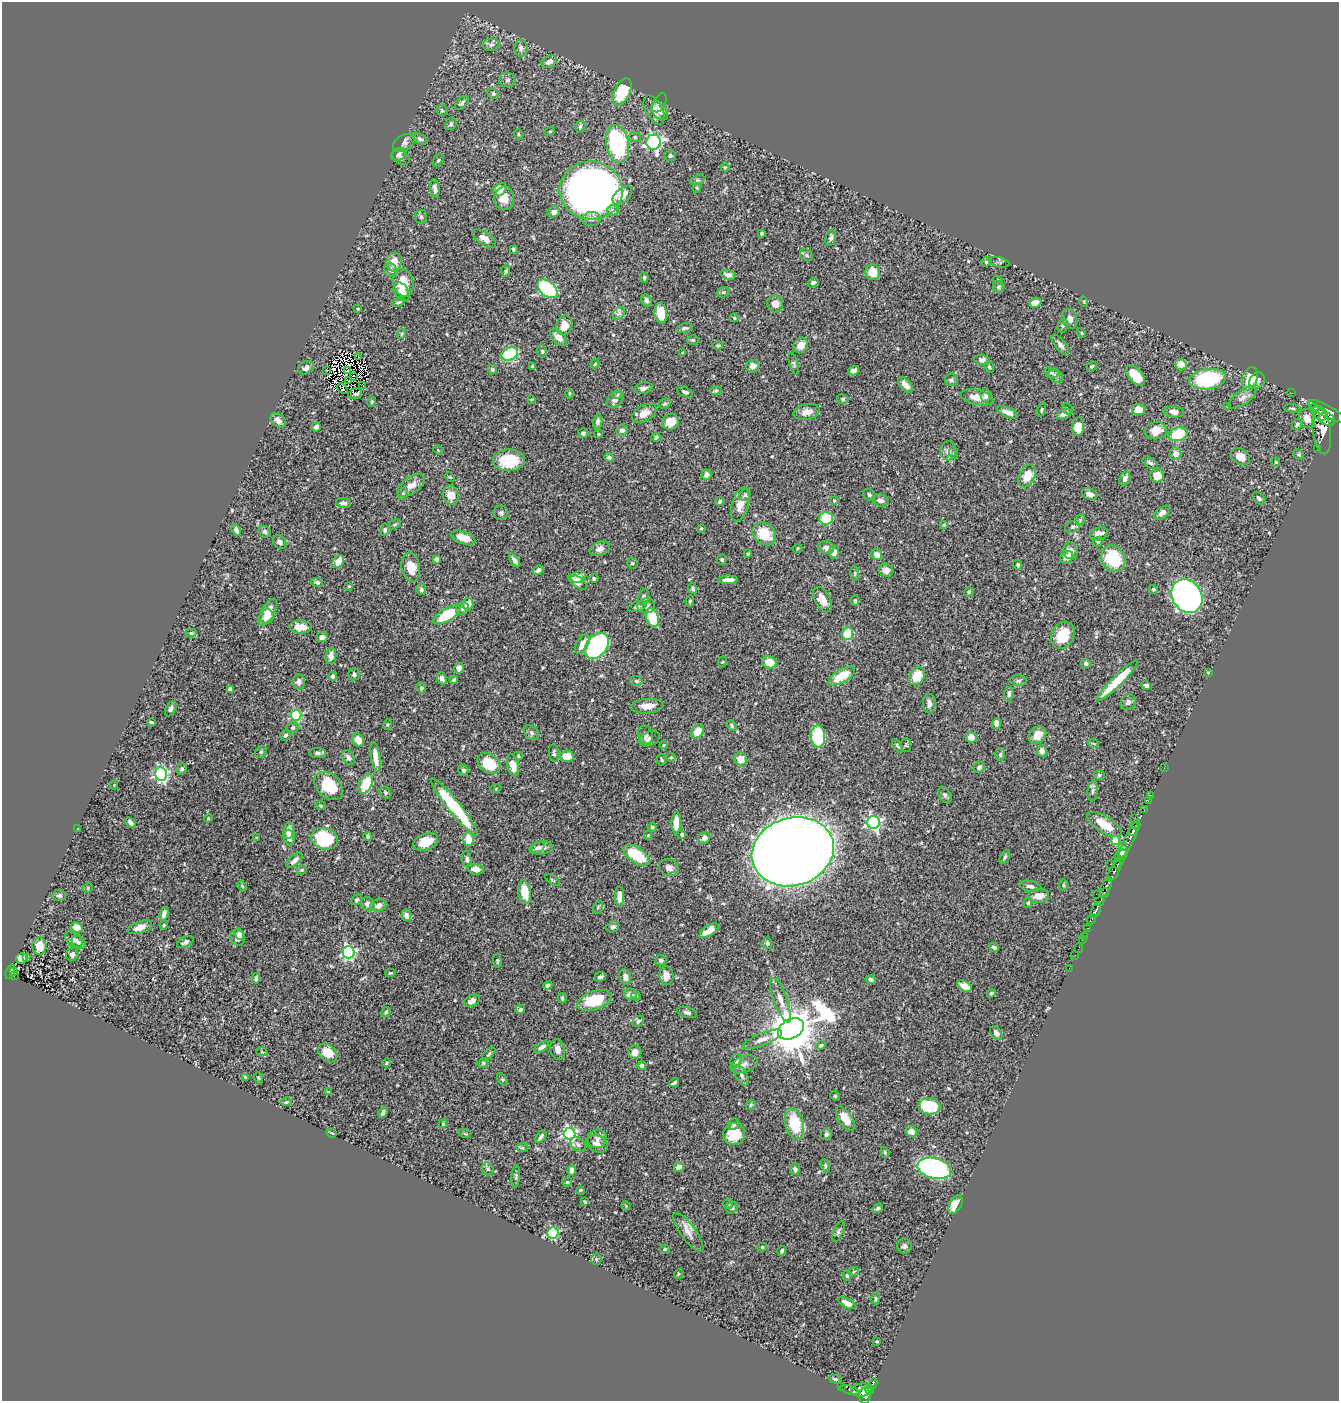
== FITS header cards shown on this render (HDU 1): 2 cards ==
NAXIS1  =                 1337
NAXIS2  =                 1399

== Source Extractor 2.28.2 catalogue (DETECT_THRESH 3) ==
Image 1337 x 1399 px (HDU 1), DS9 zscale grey, 1 PNG px = 1 image px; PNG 1341 x 1403 px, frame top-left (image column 1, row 1399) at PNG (2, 2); each listed source drawn as its Kron ellipse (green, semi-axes under 4 px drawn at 4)
Background 0.587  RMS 0.02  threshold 0.0609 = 3 sigma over >= 5 px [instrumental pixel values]
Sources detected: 553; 15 with non-positive FLUX_AUTO (blend fragments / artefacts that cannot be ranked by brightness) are neither listed nor drawn; of the other 538, the 500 brightest by FLUX_AUTO listed and drawn (38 fainter detections omitted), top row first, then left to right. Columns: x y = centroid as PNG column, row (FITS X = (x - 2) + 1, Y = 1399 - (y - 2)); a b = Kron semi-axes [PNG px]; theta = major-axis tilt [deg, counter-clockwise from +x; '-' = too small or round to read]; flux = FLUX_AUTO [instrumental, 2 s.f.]
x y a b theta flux
491 45 8 6 2 4.2
521 48 8 6 -79 5.3
549 62 8 5 33 7
507 80 8 7 - 4.4
622 92 14 8 64 74
493 94 6 5 - 1.9
462 103 8 5 44 3.4
659 103 10 6 60 4.3
442 110 6 5 - 2.4
654 110 16 8 -61 12
660 111 10 7 -53 8.4
451 124 6 5 - 2.5
580 126 6 5 - 2.9
550 131 5 3 - 1.2
518 134 5 3 - 1.3
635 137 6 5 - 2.3
420 139 8 4 -29 2.9
653 142 7 7 - 310
404 143 12 8 33 5.7
618 144 19 11 -80 180
399 154 8 6 28 3.6
670 156 6 5 - 3
401 157 9 6 -37 4.4
438 160 7 4 52 2.2
725 167 5 4 - 1.4
697 180 7 4 25 2.3
697 188 4 3 - 1.6
435 189 9 4 -85 6
500 189 7 5 42 19
591 190 31 29 -7 1100
622 195 12 6 41 16
504 198 12 9 -89 18
613 211 6 5 - 7.4
554 212 6 5 - 5.2
421 217 7 6 - 3
591 219 9 7 9 6.9
762 233 3 3 - 2.2
831 238 8 5 76 3.7
485 239 13 6 -35 14
513 249 4 3 - 2.2
807 255 7 5 -39 2.4
394 262 9 8 - 15
986 262 5 4 - 2.4
999 262 11 4 -12 2.8
391 270 7 6 - 5
506 271 6 4 88 1.8
873 272 8 7 - 25
728 275 8 4 -16 5.5
644 277 5 3 - 2.2
998 280 5 4 - 1.6
403 283 14 10 -76 25
813 283 6 4 34 3.3
999 287 6 5 - 2.5
547 289 11 7 -41 160
402 292 10 6 -59 13
723 292 6 5 - 2.4
647 300 6 5 - 4.7
398 302 6 4 26 2
1084 302 5 3 - 1.4
1035 303 6 4 21 16
775 304 8 8 - 10
358 309 3 2 - 1.6
619 313 7 5 45 3.8
661 313 10 6 -81 33
734 318 5 4 - 1.9
1070 319 10 7 -73 7.1
564 325 10 8 71 15
1063 325 7 5 73 2.7
684 328 8 4 13 3.2
1082 333 5 3 - 1.2
402 334 5 4 - 1.7
558 337 10 6 -45 9.5
693 340 6 4 -2 1.9
718 345 5 3 - 1.7
801 345 8 7 - 11
1060 345 12 5 -51 5.9
542 351 6 5 - 2.1
683 353 3 2 - 1.4
510 354 8 6 23 140
359 357 4 2 - 1.2
982 360 7 5 -9 6.3
595 364 5 3 - 1.7
794 364 11 4 -74 2.7
1181 365 6 5 - 20
533 366 3 3 - 1.6
753 366 7 6 - 8.6
1092 366 5 4 - 2.5
989 367 6 4 -68 1.9
306 368 8 6 29 5
327 370 2 2 - 1.2
492 370 5 4 - 2.3
348 371 3 2 - 1.4
854 371 6 4 18 6
1051 373 7 5 -18 2.8
1136 375 12 6 -48 30
353 376 2 2 - 1.6
1056 376 8 6 -45 4.7
1208 379 18 10 9 130
1250 379 12 7 73 40
348 380 3 2 - 2.3
951 380 6 6 - 3.3
1257 381 9 7 54 5.9
905 385 9 5 -48 9.1
363 386 4 2 - 2.9
643 388 9 5 12 5
342 389 6 3 -43 1.4
716 391 6 3 19 1.6
685 392 8 4 -22 3.4
569 393 5 2 - 1.4
1292 393 2 2 - 9.4
355 394 7 5 18 1.7
617 395 5 3 - 1.4
986 395 7 5 -83 4.7
977 397 17 7 -13 14
1242 398 16 7 36 9
532 399 3 3 - 1.2
615 399 9 7 45 7.6
843 399 6 4 -16 2.5
372 402 5 4 - 1.7
665 404 6 4 29 2.1
1227 407 4 3 - 2.1
1292 408 8 3 -5 1.8
1315 408 5 4 - 290
1067 409 6 5 - 1.8
1041 410 7 4 69 2
1139 410 6 5 - 18
1327 411 21 5 -28 3900
807 412 13 8 11 9.8
1008 412 11 4 -23 9.4
1174 412 10 5 -5 9.7
644 413 13 8 30 16
1320 413 8 6 -40 1600
1064 414 7 5 22 6.5
1307 418 10 7 -66 10
1327 419 8 6 -24 1200
278 420 9 6 -43 6.9
598 421 7 4 77 4.2
670 422 8 7 - 17
1297 424 6 4 47 2.7
316 427 4 4 - 5.6
1078 427 9 6 86 16
622 430 6 5 - 5.1
1156 431 11 8 6 19
1322 431 23 9 -83 3100
583 433 5 5 - 3.8
599 434 4 4 - 1.6
1178 434 10 6 14 49
656 437 4 4 - 3.8
1317 448 2 2 - 25
438 450 5 4 - 1.3
948 451 9 8 - 6.5
954 453 6 4 -72 1.6
1175 454 6 6 - 8.8
1299 454 6 4 -43 2.1
609 457 5 3 - 3
1240 457 10 7 -31 14
509 460 16 11 1 50
1276 462 4 4 - 1.5
1150 463 8 5 -33 3.4
706 475 5 5 - 8.4
1157 475 7 7 - 13
1027 476 12 7 64 26
450 477 5 3 - 1.3
1125 478 7 5 64 7
411 485 16 8 36 11
403 493 6 4 63 2
1090 494 8 5 -21 6.3
451 495 10 8 -76 18
745 495 6 5 - 2.6
869 495 6 5 - 2.9
1259 498 7 5 -45 3.1
880 500 8 6 -16 5.7
720 501 4 3 - 3
834 501 3 3 - 1.4
343 503 7 5 -8 5
740 504 17 8 74 15
501 513 7 7 - 3.4
1162 513 9 5 38 6
826 518 7 6 - 54
1080 520 6 3 73 1.9
395 524 6 4 30 2.1
944 525 4 4 - 1.6
1072 527 7 5 16 3.2
701 528 3 3 - 1.3
236 530 6 4 -68 6.5
385 530 6 4 82 2.7
265 532 6 5 - 2.8
764 534 13 10 -37 37
1099 534 9 6 20 9.2
463 538 13 6 -18 20
280 542 7 6 - 5.6
1098 542 5 4 - 1.9
798 548 5 4 - 1.7
826 548 8 6 -19 6.8
600 549 10 6 22 7.4
1070 551 8 7 - 7.1
834 552 6 5 - 7.8
748 554 3 3 - 1.7
877 555 5 5 - 11
1067 557 7 6 - 8
437 559 4 4 - 4
1113 559 14 11 -55 66
515 560 8 4 -55 4.7
722 560 5 5 - 2.5
338 561 7 5 50 20
632 563 5 5 - 2.3
1018 565 5 4 - 2.7
411 567 15 9 -80 21
538 570 6 4 32 5.1
886 570 7 6 - 6.8
855 573 7 3 -82 1.7
579 577 8 5 23 9.6
594 578 4 4 - 2.5
728 580 9 4 1 8.2
317 582 6 4 -8 3.9
578 582 10 5 -35 11
349 586 4 3 - 1.2
693 588 6 4 -66 2
421 589 5 5 - 3
1153 589 4 4 - 2.5
969 592 5 4 - 2.2
1187 596 18 14 -57 530
644 597 8 5 79 3.8
823 600 14 7 -61 15
690 601 5 4 - 1.8
855 601 5 4 - 2.7
468 604 6 5 - 14
646 606 9 7 0 6.6
637 607 9 5 16 4
462 609 7 6 - 3.6
268 612 15 6 61 23
447 615 15 6 30 76
266 617 7 6 - 11
652 617 10 6 -70 49
301 627 11 6 -1 18
191 633 5 4 - 2.1
848 634 6 5 - 53
1063 635 14 11 61 39
322 637 6 5 - 6.2
582 644 11 6 61 13
597 646 14 10 50 310
331 656 8 5 84 8.8
722 662 5 3 - 1.2
769 662 7 6 - 20
1086 663 5 4 - 3.1
459 668 5 4 - 11
1208 673 4 3 - 1.6
354 674 6 5 - 3.4
333 676 4 4 - 3.5
842 676 15 6 30 34
917 676 9 7 58 29
442 678 6 4 -66 4.8
454 680 4 3 - 2.3
636 681 6 5 - 2.6
1019 681 8 5 -5 3
1117 681 28 5 45 50
299 682 7 6 - 5.8
1146 685 5 4 - 3.3
421 688 6 4 -71 1.9
230 689 4 4 - 3.5
1009 694 7 5 83 3.9
1128 702 8 7 - 4.9
929 703 9 6 88 6.8
647 706 16 7 5 13
171 709 8 5 61 4.1
296 715 5 5 - 130
151 722 4 3 - 1.9
997 723 5 4 - 9.8
387 724 5 4 - 1.6
732 725 6 4 -55 2.2
293 728 6 5 - 3.2
697 731 8 5 53 18
531 733 9 6 -42 3.5
285 735 5 5 - 3.2
645 735 9 7 -77 5.5
1037 735 10 7 44 16
818 737 11 7 -85 89
971 737 6 5 - 16
649 739 11 7 23 4.8
358 740 7 5 -64 15
1093 743 6 3 -19 1.6
664 745 4 3 - 1.6
906 745 7 5 -86 2.2
897 746 7 3 -54 1.8
1042 751 6 5 - 7.7
261 752 6 5 - 2.1
318 753 8 5 -1 3.3
554 753 8 5 -84 3.8
1000 754 6 5 - 2.3
518 756 4 4 - 1.6
567 756 7 5 2 21
348 757 8 5 -61 4.9
375 757 15 4 -82 18
671 758 5 3 - 1.3
741 759 6 6 - 15
661 760 6 3 -80 1.5
489 764 13 9 -37 44
513 765 11 6 -77 14
979 767 6 5 - 4.1
1164 768 2 2 - 7.7
182 769 6 5 - 3.1
463 770 5 4 - 3.2
161 774 6 6 - 220
1099 775 5 4 - 2
366 784 11 6 65 45
114 785 4 4 - 1.3
329 786 16 11 -45 45
496 788 5 3 - 1.2
1093 791 10 5 85 3.8
385 793 6 5 - 2.2
945 795 9 6 -60 3.6
1151 795 2 2 - 8.8
1148 801 2 2 - 9.5
321 806 5 4 - 1.8
454 807 37 6 -51 110
1144 810 2 2 - 5.1
208 818 4 3 - 1.6
1134 819 2 2 - 8.5
130 822 6 4 -44 4.1
873 822 6 6 - 290
676 823 10 5 87 18
1104 824 20 8 -32 29
1136 825 4 3 - 190
652 827 4 4 - 2.3
78 829 3 3 - 1.2
1134 829 7 4 70 600
288 831 8 5 78 13
682 834 4 4 - 2.8
648 835 4 4 - 1.5
368 836 4 4 - 2.8
256 838 3 3 - 1.7
289 838 8 5 -85 7.1
704 838 6 5 - 7.1
324 839 13 10 -17 84
468 839 7 5 -83 22
1129 839 22 4 65 690
1115 840 4 4 - 42
426 842 13 8 19 24
1122 847 4 2 - 140
537 848 8 5 30 3.7
542 848 10 6 9 7
793 852 42 34 18 4200
636 855 15 7 -35 58
1121 855 7 5 21 250
1005 857 7 4 61 2.6
467 859 8 4 -84 3.6
295 860 10 5 41 8.2
1118 862 6 3 61 140
1110 864 2 2 - 62
669 868 10 8 -22 6.1
476 869 8 5 -7 10
302 870 5 4 - 1.7
1114 871 11 4 61 490
552 880 8 3 -34 1.6
1064 885 6 4 -89 1.7
242 886 5 4 - 1.5
1030 886 11 5 -11 4.8
1106 887 10 4 67 1100
88 888 5 4 - 1.7
525 892 12 6 -82 30
1104 893 5 3 - 270
1096 894 2 2 - 18
59 895 7 6 - 3.5
620 896 9 4 90 12
1039 896 10 7 5 14
357 900 6 4 39 2.3
1100 901 5 3 - 360
1028 903 5 4 - 2.2
368 904 7 6 - 8.1
378 905 8 6 14 9.3
598 908 7 4 63 2.1
1096 910 9 3 65 790
164 914 7 4 72 7.4
406 915 6 4 -75 6.9
1092 919 5 3 - 120
164 925 4 3 - 1.7
77 927 6 5 - 13
140 927 13 6 18 12
613 927 6 5 - 3.6
1088 928 3 2 - 34
709 931 11 5 33 16
239 934 6 4 -65 4.4
1084 936 2 2 - 8.2
238 937 8 7 - 6.6
74 940 10 6 -40 5.2
1082 940 2 2 - 3.7
79 942 8 5 -39 4.4
185 942 9 5 29 4.8
767 943 5 5 - 2.3
39 946 8 7 - 20
994 947 5 4 - 3.8
1078 948 5 2 - 7.3
349 952 6 6 - 250
72 954 6 6 - 5.8
1075 955 2 2 - 4.8
27 957 3 3 - 3.5
22 958 6 5 - 20
661 960 6 5 - 3
497 961 7 3 -86 1.9
1069 968 2 2 - 5.9
10 972 8 3 71 51
13 972 3 2 - 14
390 973 5 4 - 1.4
14 975 4 2 - 7.4
666 976 9 7 -86 9.3
600 977 5 4 - 4.2
625 977 8 5 -81 5.8
256 978 5 4 - 3.6
871 979 5 4 - 3.6
548 985 5 3 - 3.3
964 986 8 5 -29 11
991 993 4 3 - 3.1
630 994 7 5 -23 8.3
636 996 5 4 - 2.3
562 998 5 3 - 1.9
594 1000 18 9 19 49
781 1000 23 7 -70 14
472 1001 9 5 27 6.5
520 1009 5 4 - 3.5
386 1012 5 4 - 2.4
687 1012 10 5 -13 4.2
638 1021 6 4 45 2.3
791 1029 14 9 28 7100
996 1033 8 5 -57 5.5
762 1039 21 6 22 10
821 1045 5 4 - 2.8
542 1047 8 4 32 4.5
558 1049 10 7 -76 8.9
262 1052 6 3 -18 1.2
635 1052 7 6 - 8.6
328 1053 11 8 -42 22
489 1054 8 3 45 2
736 1060 7 5 58 5.5
387 1063 4 4 - 1.7
483 1063 6 4 14 2
744 1064 14 8 20 7.7
642 1065 4 4 - 2.9
742 1076 10 6 -65 4.3
245 1077 4 3 - 2.3
259 1078 6 3 -70 1.4
502 1079 7 4 -56 2
674 1083 5 3 - 2.5
328 1092 4 3 - 1.7
835 1096 5 4 - 1.6
286 1102 5 4 - 1.8
751 1105 5 4 - 1.6
929 1106 11 8 -7 58
383 1112 5 4 - 4.1
845 1119 14 6 -58 21
794 1123 16 9 -75 57
443 1124 4 3 - 1.5
734 1124 6 5 - 3.3
911 1131 6 5 - 6.8
331 1133 5 3 - 1.9
465 1134 6 4 -20 1.8
569 1134 6 6 - 250
734 1134 11 11 - 30
826 1134 6 5 - 3.8
541 1137 7 4 53 3.7
597 1139 10 9 - 7.8
597 1144 11 8 -27 8.3
578 1145 9 6 -35 4.7
522 1148 6 4 -2 2.1
885 1152 5 4 - 1.8
825 1166 7 4 -72 2.2
679 1167 5 4 - 7.3
934 1168 17 10 -14 320
488 1169 6 5 - 2.8
795 1169 6 5 - 4.3
572 1170 5 4 - 5.2
516 1176 11 4 85 2.6
567 1182 5 4 - 1.5
580 1190 3 3 - 1.6
585 1201 4 3 - 1.5
728 1204 5 5 - 1.7
955 1205 10 6 62 18
626 1206 5 3 - 1.3
732 1208 6 5 - 4.2
878 1208 5 4 - 2.9
838 1231 11 4 66 3
688 1232 23 7 -54 12
553 1233 5 5 - 130
904 1246 7 7 - 4
762 1247 5 4 - 1.9
665 1249 4 4 - 2
782 1251 5 3 - 2.7
596 1259 5 5 - 2
854 1271 5 4 - 1.6
678 1274 5 3 - 1.4
847 1275 5 4 - 2.4
876 1299 6 4 88 2.1
847 1303 10 4 -28 8.7
877 1341 3 2 - 1.5
835 1379 7 4 -14 2.7
873 1384 6 3 63 120
841 1386 2 2 - 3.5
869 1389 5 3 - 190
849 1390 9 4 -17 30
862 1390 10 6 8 570
865 1396 8 5 87 370
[38 fainter detections neither listed nor drawn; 15 non-positive-flux detections neither listed nor drawn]